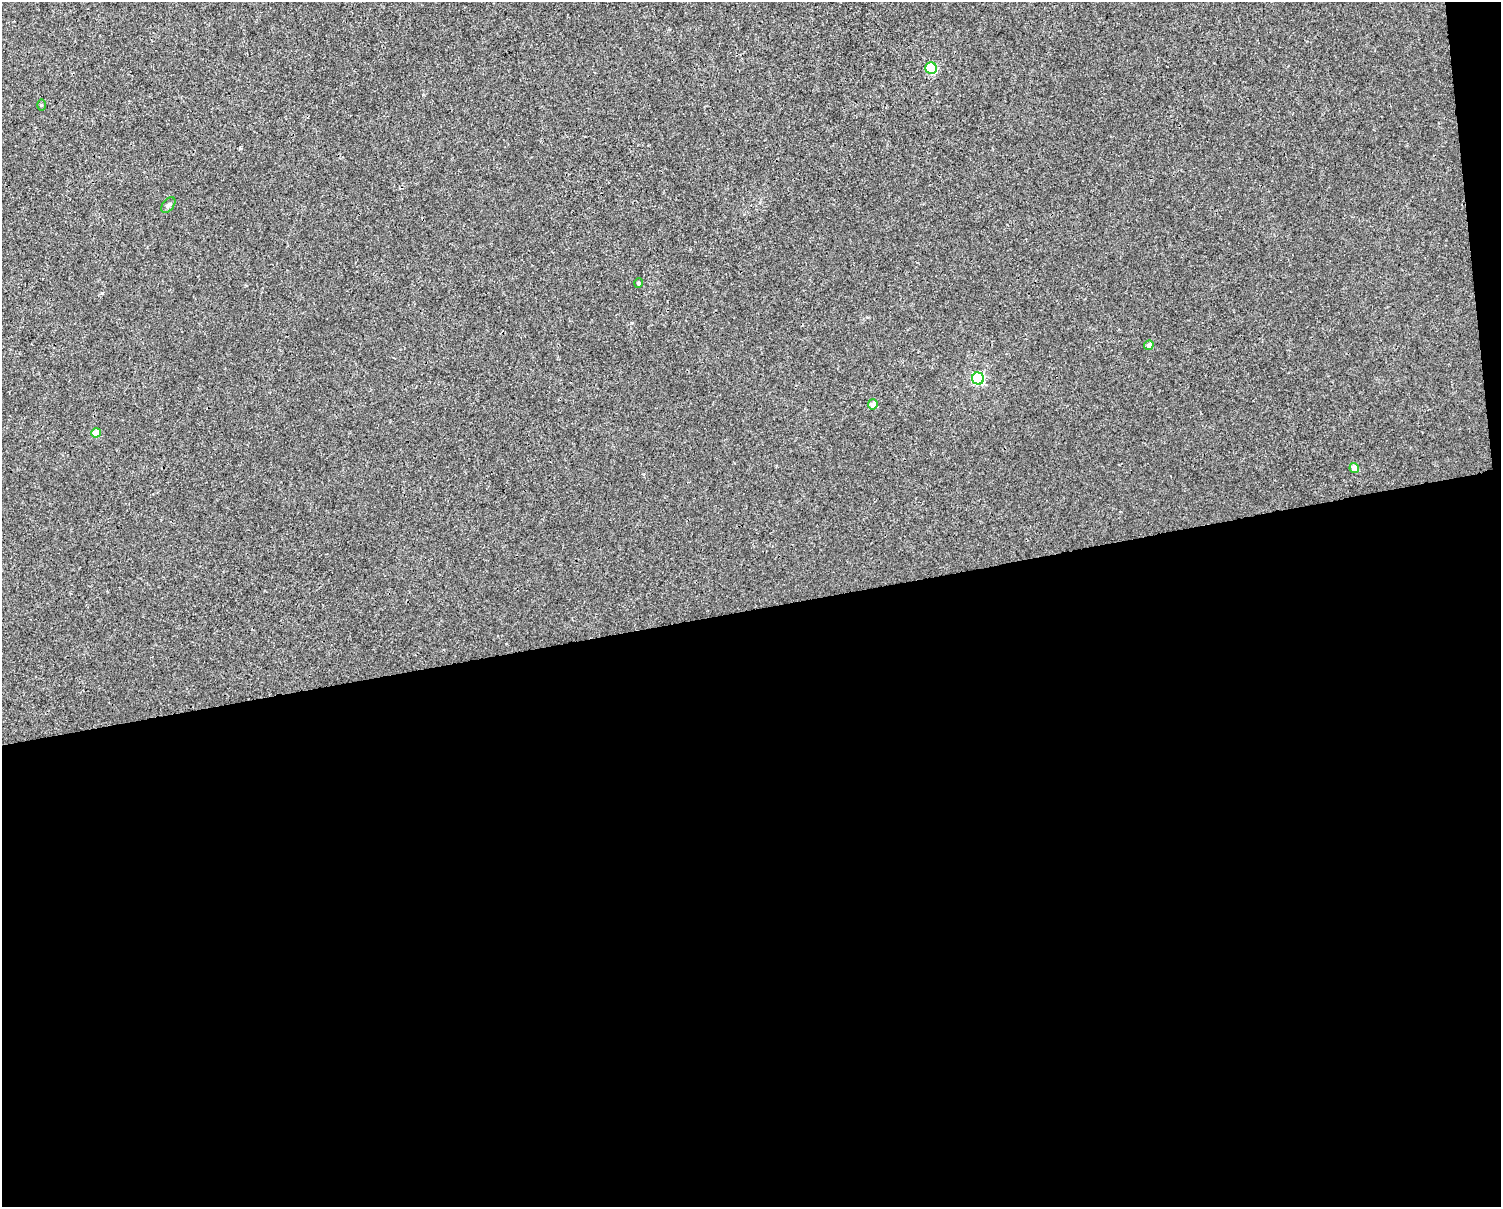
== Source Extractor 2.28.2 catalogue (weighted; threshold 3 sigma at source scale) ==
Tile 12 of 3 x 4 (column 3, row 4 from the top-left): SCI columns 3022-4520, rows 1-1205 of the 4589 x 4819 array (HDU 1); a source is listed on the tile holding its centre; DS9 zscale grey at full resolution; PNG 1503 x 1209 px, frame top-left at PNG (2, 2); each listed source drawn as its Kron ellipse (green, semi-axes under 4 px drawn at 4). Shown black and unused: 50% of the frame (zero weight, under 3 of 4 exposures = <1% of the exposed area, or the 3 px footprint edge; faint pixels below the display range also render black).
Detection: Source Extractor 2.28.2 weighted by HDU 2 'WHT'; one run over the whole footprint, this tile lists its part. Background 0.00145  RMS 0.002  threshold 0.00914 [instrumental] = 3 sigma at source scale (4.5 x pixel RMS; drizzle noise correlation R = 1.50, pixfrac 1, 0.0396/0.0396 arcsec/px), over >= 5 px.
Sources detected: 9; all 9 listed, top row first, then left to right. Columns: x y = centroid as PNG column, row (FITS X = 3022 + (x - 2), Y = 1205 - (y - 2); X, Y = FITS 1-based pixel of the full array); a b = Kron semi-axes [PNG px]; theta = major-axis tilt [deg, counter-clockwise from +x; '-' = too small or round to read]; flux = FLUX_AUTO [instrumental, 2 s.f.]
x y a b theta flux
931 68 6 5 - 13
41 105 6 4 89 0.2
168 205 9 5 51 0.52
639 283 4 4 - 0.22
1149 345 5 4 - 0.8
978 379 6 6 - 24
873 404 5 5 - 1.3
96 433 4 4 - 2.5
1354 468 5 4 - 1.9